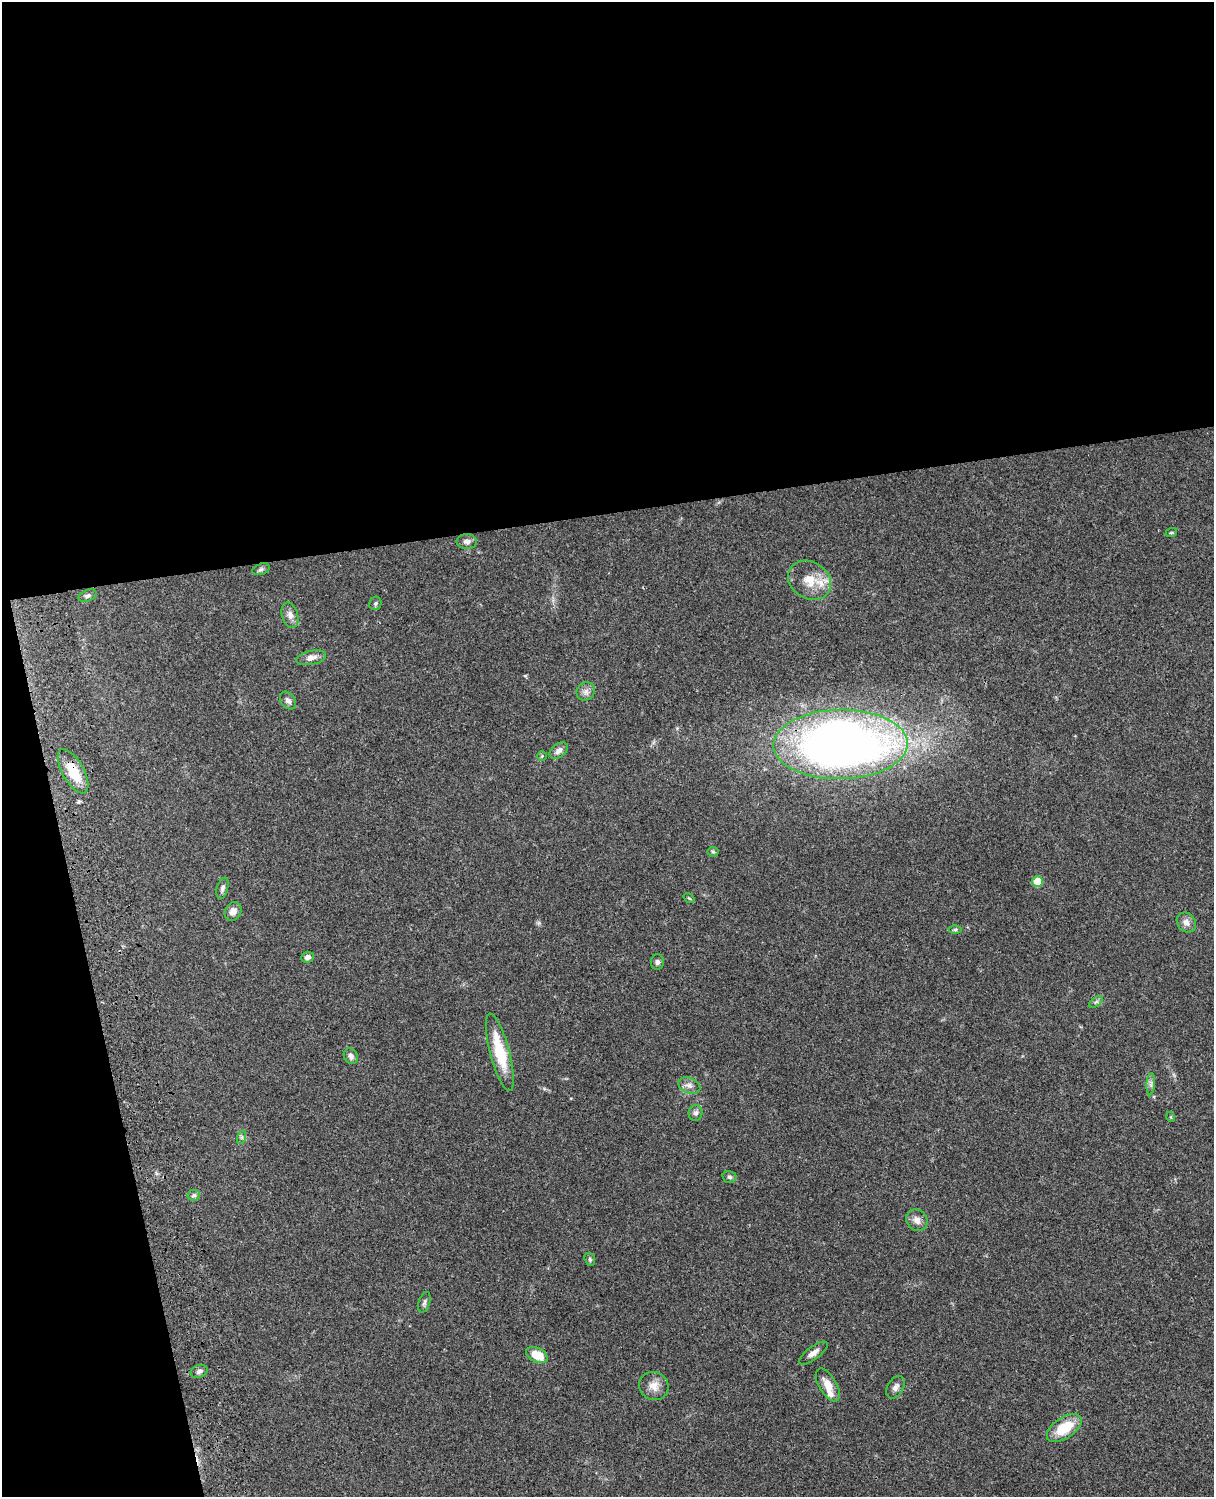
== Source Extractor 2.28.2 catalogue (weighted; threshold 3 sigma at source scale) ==
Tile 1 of 4 x 3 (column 1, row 1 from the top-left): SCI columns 122-1333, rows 3268-4762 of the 5087 x 4926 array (HDU 1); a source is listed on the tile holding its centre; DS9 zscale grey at full resolution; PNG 1216 x 1499 px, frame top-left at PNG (2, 2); each listed source drawn as its Kron ellipse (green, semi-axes under 4 px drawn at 4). Shown black and unused: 39% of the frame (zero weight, under 3 of 4 exposures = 6% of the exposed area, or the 3 px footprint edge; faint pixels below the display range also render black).
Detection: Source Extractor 2.28.2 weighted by HDU 2 'WHT'; one run over the whole footprint, this tile lists its part. Background 0.104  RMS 0.0065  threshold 0.0292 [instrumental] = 3 sigma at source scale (4.5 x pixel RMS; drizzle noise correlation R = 1.50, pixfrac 1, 0.05/0.05 arcsec/px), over >= 5 px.
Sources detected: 44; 1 inside a brighter listed object's ellipse — not listed separately; the other 43 listed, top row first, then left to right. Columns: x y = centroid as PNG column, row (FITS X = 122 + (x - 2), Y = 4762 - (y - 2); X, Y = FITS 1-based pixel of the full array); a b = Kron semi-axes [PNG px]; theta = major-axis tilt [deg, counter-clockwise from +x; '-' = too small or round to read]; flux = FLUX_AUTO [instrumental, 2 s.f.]
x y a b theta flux
1171 533 6 3 19 0.62
467 541 10 7 1 2.6
261 569 9 5 21 1.5
810 580 23 18 -31 15
88 596 9 5 24 1.7
375 603 7 6 - 1.2
290 615 13 8 -74 3.4
311 658 15 7 11 4
586 692 9 8 - 3.1
288 701 10 7 -54 2.5
840 744 67 34 1 510
559 751 10 6 39 3.2
542 756 5 5 - 0.7
73 771 24 10 -60 18
713 852 5 5 - 0.84
1038 881 5 5 - 20
222 888 11 5 74 1.9
689 898 6 3 -36 0.72
233 911 10 8 61 3.9
1186 923 10 9 - 3.9
955 929 6 4 1 0.99
308 957 6 5 - 2.3
657 962 8 6 88 1.7
1096 1002 8 4 36 1.2
500 1052 40 10 -75 26
351 1056 8 6 -58 2.5
1151 1084 11 4 86 2.1
689 1085 11 7 -22 3.2
696 1113 8 7 - 2.1
1171 1117 5 3 - 0.52
242 1137 7 4 72 1.1
729 1177 7 6 - 1.6
194 1195 6 5 - 1.3
917 1220 11 10 - 4.1
590 1259 7 5 -71 1.1
424 1302 10 5 72 1.7
813 1353 17 6 37 3.8
537 1355 11 7 -26 13
199 1371 9 6 21 2
828 1385 18 8 -60 7.4
654 1386 15 14 - 6.3
895 1387 12 8 58 2.8
1064 1428 20 10 34 18
Overlapping masked pixels (flux is a lower limit): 1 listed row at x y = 73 771